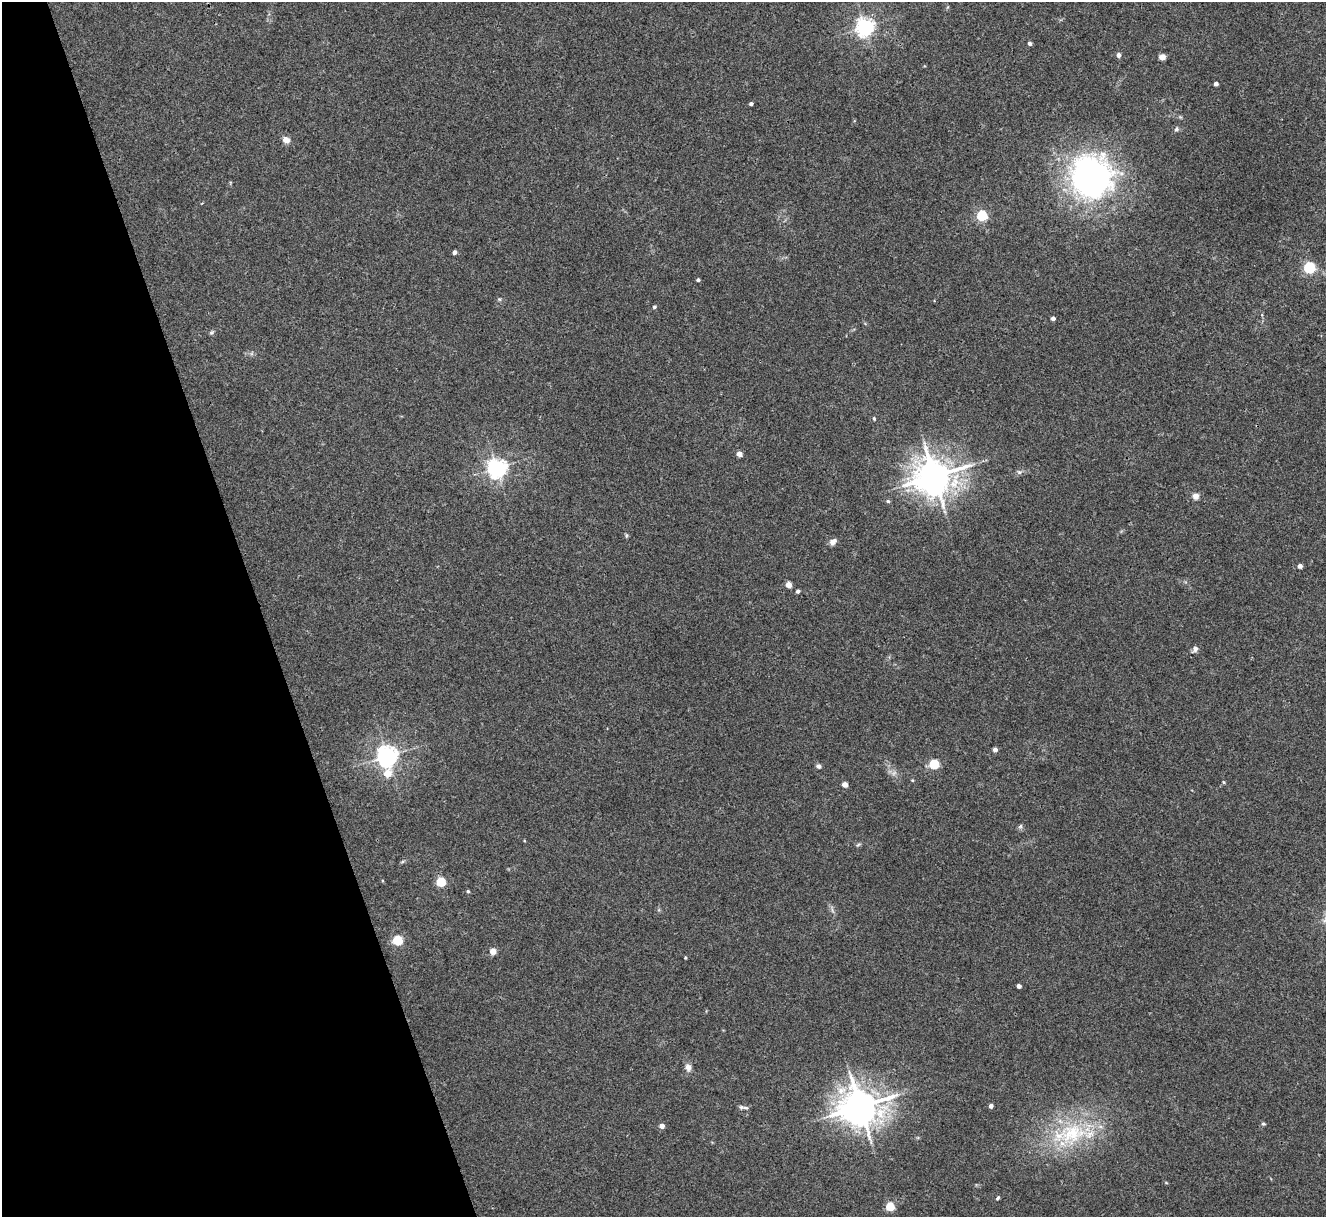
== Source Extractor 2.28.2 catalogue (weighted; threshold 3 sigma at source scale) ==
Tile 5 of 4 x 4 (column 1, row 2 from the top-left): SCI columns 4-1327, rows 2705-3919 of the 5298 x 5285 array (HDU 1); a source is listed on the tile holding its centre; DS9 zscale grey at full resolution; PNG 1328 x 1219 px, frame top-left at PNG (2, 2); no overlay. Shown black and unused: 20% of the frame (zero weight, under 3 of 4 exposures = <1% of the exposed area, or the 3 px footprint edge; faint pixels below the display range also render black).
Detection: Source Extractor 2.28.2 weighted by HDU 2 'WHT'; one run over the whole footprint, this tile lists its part. Background 0.035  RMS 0.0047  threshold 0.0211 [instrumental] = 3 sigma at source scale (4.5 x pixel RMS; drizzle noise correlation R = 1.50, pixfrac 1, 0.05/0.05 arcsec/px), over >= 5 px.
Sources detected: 55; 1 too faint to see at this stretch — not listed; the other 54 listed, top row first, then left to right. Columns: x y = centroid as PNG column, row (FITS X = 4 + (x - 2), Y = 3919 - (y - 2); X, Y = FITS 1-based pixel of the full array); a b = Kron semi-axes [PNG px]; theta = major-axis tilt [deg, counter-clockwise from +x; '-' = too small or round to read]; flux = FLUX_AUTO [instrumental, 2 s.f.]
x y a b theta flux
865 27 6 6 - 190
1030 43 4 4 - 1.2
1119 55 4 4 - 1.8
1162 57 4 4 - 6.3
1216 84 4 4 - 1.7
751 104 4 3 - 1
1176 129 6 5 - 0.85
286 140 8 7 - 2.7
1091 177 33 31 -61 170
982 216 5 5 - 46
455 252 4 4 - 1.4
1309 268 5 5 - 56
698 280 4 3 - 0.98
654 307 5 4 - 0.74
1053 318 4 3 - 1.7
211 333 7 3 19 0.67
874 418 5 3 - 0.47
739 454 4 4 - 3.8
497 468 6 6 - 220
1019 472 6 4 -44 0.79
934 476 12 11 - 860
1195 496 7 7 - 2.5
888 501 5 4 - 0.74
626 535 7 4 -90 0.61
833 542 9 6 40 2.2
1300 566 4 4 - 2.1
789 585 4 4 - 6.1
798 591 4 4 - 1.4
1195 649 9 6 55 1.5
995 750 4 4 - 2.6
387 756 7 6 - 290
934 764 5 5 - 27
818 766 6 5 - 1.2
387 773 7 6 - 7.4
912 780 4 3 - 0.4
1224 782 5 3 - 0.43
845 785 4 4 - 4.1
1020 826 7 5 59 0.83
858 845 7 3 36 0.65
441 882 5 5 - 26
468 891 4 4 - 0.62
398 940 5 5 - 31
493 951 4 4 - 7
685 958 3 3 - 0.44
1019 986 4 4 - 2.1
688 1067 9 7 -80 2.5
860 1106 13 12 - 820
991 1106 4 4 - 2.3
741 1107 6 5 - 0.97
1263 1124 6 4 -7 0.63
662 1126 4 4 - 3.7
1072 1133 47 30 13 40
998 1198 5 3 - 0.61
890 1207 5 5 - 21